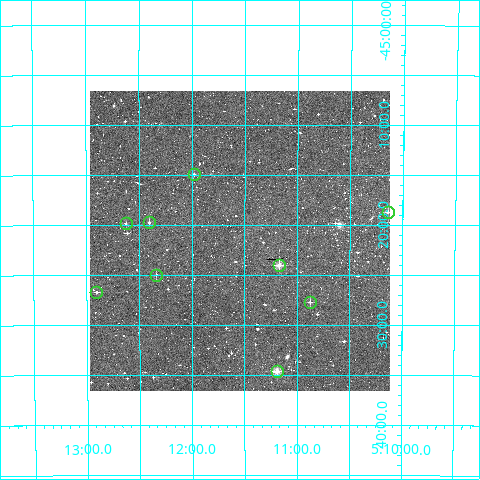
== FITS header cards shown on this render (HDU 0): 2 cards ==
NAXIS1  =                  300
NAXIS2  =                  300

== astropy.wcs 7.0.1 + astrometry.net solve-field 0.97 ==
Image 300 x 300 px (HDU 0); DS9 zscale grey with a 90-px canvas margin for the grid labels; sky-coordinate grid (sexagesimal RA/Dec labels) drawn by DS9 from the SOLVED WCS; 9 Tycho-2 reference stars matched to detected sources circled (green)
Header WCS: RA---TAN/DEC--TAN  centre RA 05:11:33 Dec -45:22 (77.89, -45.36 deg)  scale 6 arcsec/px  FOV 30.0' x 30.0'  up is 0 deg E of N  parity normal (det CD < 0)
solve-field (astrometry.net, Tycho-2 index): VERIFIED the header's WCS against the Tycho-2 star catalogue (verified at 2 index scales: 6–9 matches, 0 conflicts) and refined it, rather than solving blind
Solved WCS: RA---TAN-SIP/DEC--TAN-SIP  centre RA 05:11:33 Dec -45:22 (77.89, -45.36 deg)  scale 6 arcsec/px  FOV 30.0' x 30.0'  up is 0 deg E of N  parity normal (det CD < 0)
The solver's refit moves the header's centre by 2.4 arcsec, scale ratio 0.9995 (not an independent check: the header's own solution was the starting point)
Tycho-2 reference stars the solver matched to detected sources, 9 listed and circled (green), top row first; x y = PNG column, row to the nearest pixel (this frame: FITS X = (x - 90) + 1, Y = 300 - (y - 91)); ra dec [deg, ICRS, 3 dp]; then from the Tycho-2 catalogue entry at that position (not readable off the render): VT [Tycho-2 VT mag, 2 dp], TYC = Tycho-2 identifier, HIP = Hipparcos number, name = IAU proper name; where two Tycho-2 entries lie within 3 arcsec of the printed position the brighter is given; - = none
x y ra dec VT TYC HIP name
194 174 77.995 -45.249 11.52 8078-645-1 - -
388 212 77.535 -45.312 11.90 8078-982-1 - -
149 222 78.101 -45.329 11.90 8078-322-1 - -
126 223 78.156 -45.331 12.24 8078-246-1 - -
279 265 77.793 -45.401 10.47 8078-708-1 - -
156 275 78.085 -45.417 11.92 8078-870-1 - -
96 292 78.226 -45.445 12.25 8078-827-1 - -
310 302 77.719 -45.462 11.81 8078-98-1 - -
277 371 77.798 -45.578 9.14 8078-520-1 - -